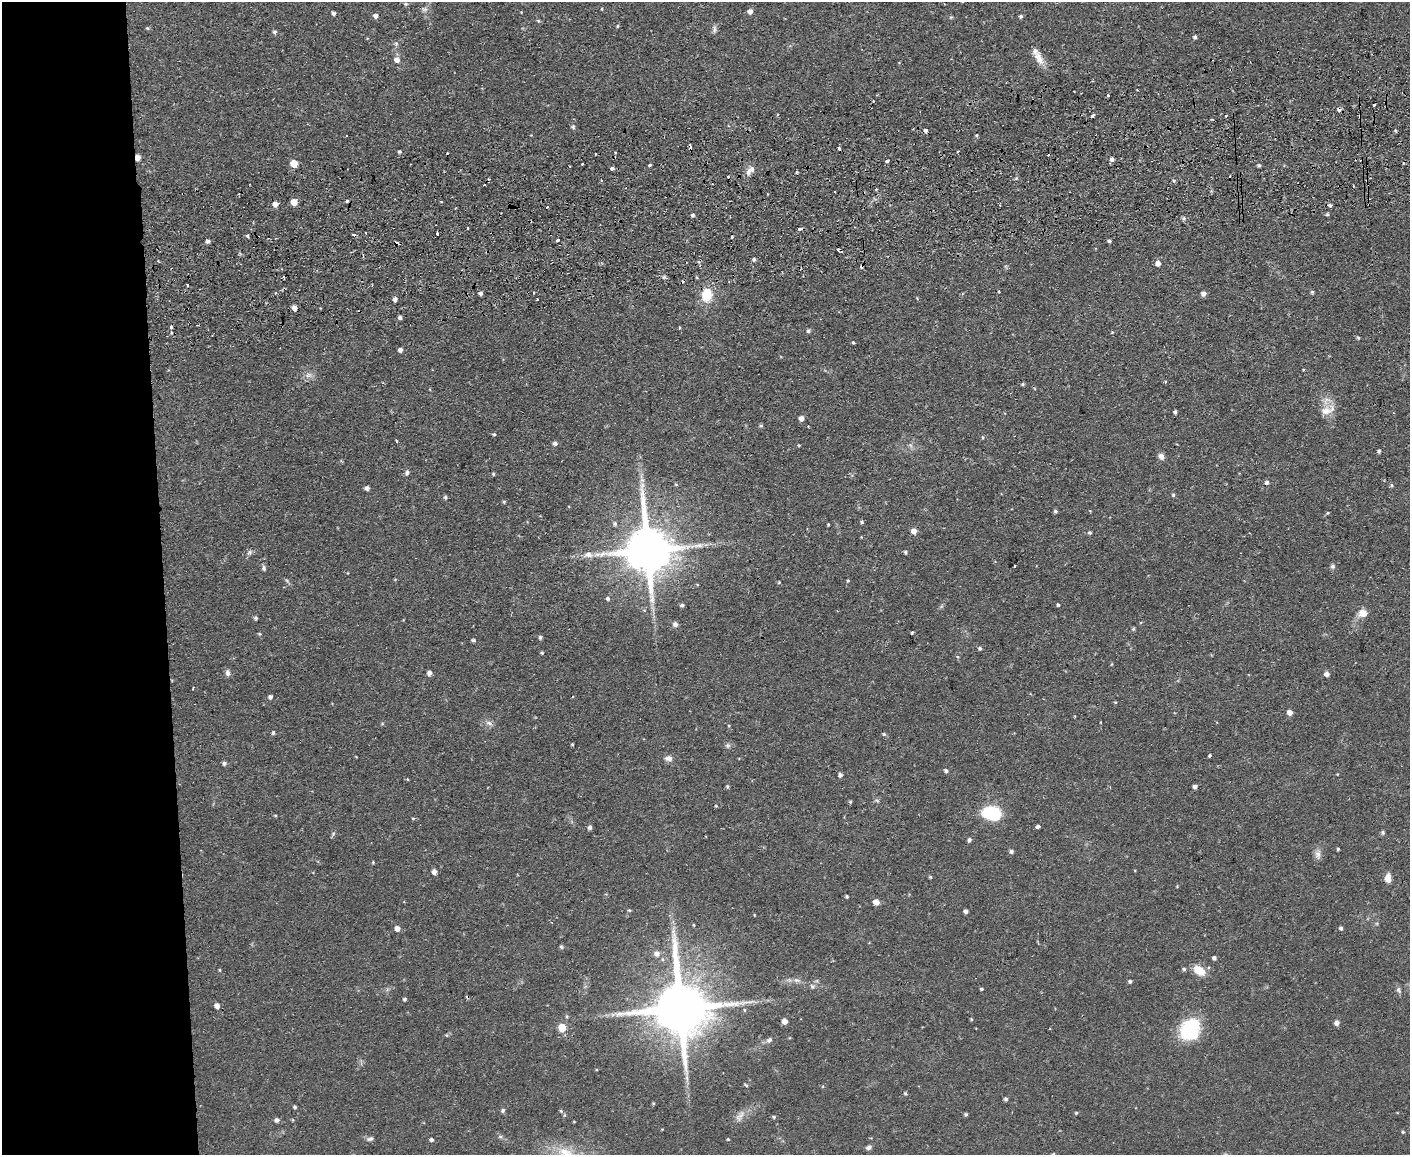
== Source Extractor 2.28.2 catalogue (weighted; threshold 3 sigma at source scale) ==
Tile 7 of 3 x 4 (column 1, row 3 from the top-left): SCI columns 130-1537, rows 1210-2362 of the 4593 x 4724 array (HDU 1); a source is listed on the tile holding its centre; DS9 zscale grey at full resolution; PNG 1412 x 1157 px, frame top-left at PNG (2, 2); no overlay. Shown black and unused: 12% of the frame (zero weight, under 2 of 3 exposures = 3% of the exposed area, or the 3 px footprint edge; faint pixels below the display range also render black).
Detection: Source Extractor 2.28.2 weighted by HDU 2 'WHT'; one run over the whole footprint, this tile lists its part. Background 0.0535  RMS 0.0061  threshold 0.0276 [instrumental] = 3 sigma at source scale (4.5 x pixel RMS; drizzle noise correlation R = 1.50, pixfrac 1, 0.05/0.05 arcsec/px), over >= 5 px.
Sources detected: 233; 1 inside a brighter object's white glare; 17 cosmic-ray / hot-pixel residue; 1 long thin detection or spike segment (spike, bleed or trail) — not listed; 1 inside a brighter listed object's ellipse — not listed separately; the other 213 listed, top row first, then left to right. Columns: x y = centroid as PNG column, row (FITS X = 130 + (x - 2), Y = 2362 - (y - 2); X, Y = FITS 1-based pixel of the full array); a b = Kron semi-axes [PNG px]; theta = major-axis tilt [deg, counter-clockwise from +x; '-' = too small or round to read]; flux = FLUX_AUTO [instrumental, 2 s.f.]
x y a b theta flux
602 9 4 2 - 0.49
750 12 6 5 - 2.3
333 13 5 4 - 1.3
375 16 6 6 - 1.8
1021 16 5 4 - 1.2
951 17 5 3 - 0.62
147 28 5 4 - 0.7
714 29 11 4 90 1.5
274 32 5 5 - 1.2
1195 37 5 4 - 1.1
396 43 6 5 - 1.2
1039 58 21 9 -70 6.2
397 60 7 6 - 2.6
1231 70 3 3 - 1.2
1074 91 2 2 - 0.43
1108 95 3 3 - 1.3
1374 105 3 3 - 1.9
1226 115 3 2 - 0.61
1093 116 3 3 - 3.8
573 127 6 4 69 0.97
926 130 4 3 - 2.6
1395 130 5 3 - 0.73
976 135 4 3 - 0.81
690 148 6 3 -71 3.7
839 148 3 3 - 2.8
399 151 4 4 - 0.86
958 151 3 2 - 0.85
615 152 3 2 - 0.62
1049 155 3 2 - 0.81
137 158 5 4 - 3.9
1112 159 5 5 - 1.9
887 161 3 3 - 4.5
294 163 6 6 - 8.2
582 164 3 3 - 0.72
650 165 3 3 - 1.6
1259 165 5 4 - 0.82
612 168 4 3 - 2.2
748 172 9 7 65 2.6
796 172 3 2 - 0.82
728 176 3 2 - 1.2
876 189 3 3 - 0.93
294 202 5 5 - 6.9
275 204 5 4 - 3.6
1330 205 4 4 - 1.2
547 207 3 2 - 0.69
1327 214 5 4 - 0.82
692 215 4 3 - 1.1
1183 218 5 5 - 1.4
468 228 3 3 - 1
800 229 6 3 12 1.2
366 233 3 2 - 0.56
437 234 3 3 - 1.7
247 236 5 3 - 0.78
732 238 3 3 - 2.4
558 240 3 3 - 2.5
208 241 5 4 - 1.3
1109 241 4 3 - 1.4
754 259 4 4 - 1.3
1158 263 5 5 - 3.1
187 285 3 2 - 0.89
534 292 3 2 - 0.93
1312 292 5 5 - 0.76
481 293 4 4 - 1.5
1203 294 5 5 - 2.7
707 295 17 12 86 13
395 299 4 4 - 2.5
537 300 3 3 - 1.4
294 308 5 4 - 3
400 318 4 4 - 1.5
171 327 3 3 - 3.8
680 328 4 2 - 0.55
808 331 5 4 - 1.3
1112 332 5 3 - 0.45
1358 338 5 3 - 0.73
853 342 4 3 - 0.72
400 350 4 4 - 1.9
308 375 8 6 20 2.4
1022 384 5 4 - 0.78
1327 410 21 11 18 7
1175 412 4 4 - 1.2
801 418 5 5 - 2.6
761 426 5 3 - 0.82
494 434 4 3 - 0.73
555 443 5 4 - 1.6
799 445 4 3 - 0.48
1379 451 4 4 - 1.1
1161 456 8 6 -47 2.8
407 472 7 5 71 1.5
493 474 5 4 - 0.66
642 480 7 5 -43 1.6
1267 483 5 5 - 1.8
676 485 5 3 - 0.58
1391 485 5 4 - 0.83
367 488 5 4 - 1.7
1173 495 4 4 - 0.84
446 497 5 5 - 0.96
504 502 4 4 - 0.66
1055 511 4 4 - 1
1328 513 4 4 - 0.53
862 522 4 4 - 1
615 524 6 4 -77 1.1
828 525 3 2 - 0.53
914 531 6 5 - 3.8
1090 533 4 4 - 0.95
648 550 15 13 -85 2800
249 552 7 5 60 1.3
905 552 5 4 - 0.97
588 554 10 8 5 3.5
1015 566 3 2 - 0.64
1332 567 5 5 - 1.4
264 568 8 5 -81 1.2
848 581 4 4 - 0.64
779 582 5 3 - 0.51
607 598 5 4 - 1.1
682 605 5 4 - 1.1
1058 605 4 3 - 0.91
1363 613 11 9 6 5.3
255 618 4 4 - 1.1
675 624 7 6 - 1.7
1133 629 5 4 - 0.78
912 633 4 2 - 0.9
259 634 5 4 - 0.63
540 637 5 4 - 1.1
473 640 5 4 - 0.97
980 648 5 5 - 1
542 653 4 4 - 0.66
228 673 8 6 -82 2.2
429 673 5 5 - 2.3
1327 674 5 4 - 2.5
193 688 3 2 - 0.48
270 697 5 4 - 1.6
1115 702 5 3 - 0.51
1290 713 5 5 - 3.6
489 723 10 5 -23 2.1
273 733 5 4 - 0.9
884 734 5 4 - 0.9
572 744 3 3 - 0.69
728 745 7 6 - 1.4
1209 756 3 3 - 1
669 758 10 7 -1 2.8
224 763 5 4 - 1.5
946 771 5 4 - 1.4
840 775 5 4 - 1.8
407 779 4 3 - 0.46
727 786 5 4 - 0.82
1195 787 4 4 - 2
877 801 6 4 -20 0.84
850 802 4 4 - 0.67
716 806 5 3 - 0.48
991 813 18 13 -14 30
413 818 5 3 - 0.58
590 827 5 4 - 1.7
1037 827 4 3 - 5.5
1383 833 6 5 - 0.97
333 834 7 4 72 0.92
969 840 5 4 - 1.4
1338 849 3 3 - 0.64
1011 851 5 4 - 1.6
1318 854 12 7 -81 2.9
373 862 4 3 - 0.56
434 872 6 5 - 2.4
930 877 4 4 - 0.72
1388 878 8 6 -90 6.2
847 896 3 3 - 0.85
876 902 5 5 - 4.5
629 910 4 4 - 0.74
966 911 4 4 - 1.6
693 925 4 3 - 0.53
397 928 6 6 - 2.7
1341 928 4 4 - 1.2
561 947 6 4 -45 0.88
657 954 7 7 - 2.8
1214 958 4 4 - 1.3
1184 969 5 4 - 0.94
220 970 5 3 - 0.49
1199 970 14 9 -33 9.1
797 980 10 6 -17 2.3
1130 981 4 4 - 1.2
812 986 7 6 - 1.7
981 989 4 3 - 0.74
1398 989 8 6 -88 1.4
404 999 5 4 - 0.79
217 1006 5 5 - 2.4
680 1009 18 15 -83 4100
744 1010 5 3 - 0.66
971 1019 4 3 - 0.6
784 1021 5 4 - 4.2
1337 1023 5 5 - 2.6
562 1028 6 6 - 11
1190 1028 22 15 50 41
1050 1029 2 2 - 0.57
446 1035 5 4 - 0.55
769 1040 9 6 38 1.8
687 1078 9 4 -89 1.8
746 1085 5 3 - 0.73
905 1093 4 4 - 0.76
1006 1099 4 4 - 1.2
295 1107 4 3 - 0.91
503 1110 6 5 - 1.1
561 1111 5 4 - 0.67
1076 1113 4 3 - 0.67
966 1114 4 4 - 0.97
564 1115 5 3 - 0.67
740 1116 18 7 48 4.1
774 1117 5 4 - 0.91
277 1120 5 5 - 2
1403 1132 4 3 - 0.72
500 1137 6 4 17 0.85
370 1139 9 5 23 1.5
431 1140 5 4 - 1.1
869 1147 7 5 10 1.7
567 1153 33 13 -33 18
1053 1154 4 3 - 0.62
Overlapping masked pixels (flux is a lower limit): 3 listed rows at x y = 1231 70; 690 148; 137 158
Isophote crosses this tile's border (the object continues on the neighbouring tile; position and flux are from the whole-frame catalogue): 2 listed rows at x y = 567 1153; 1053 1154